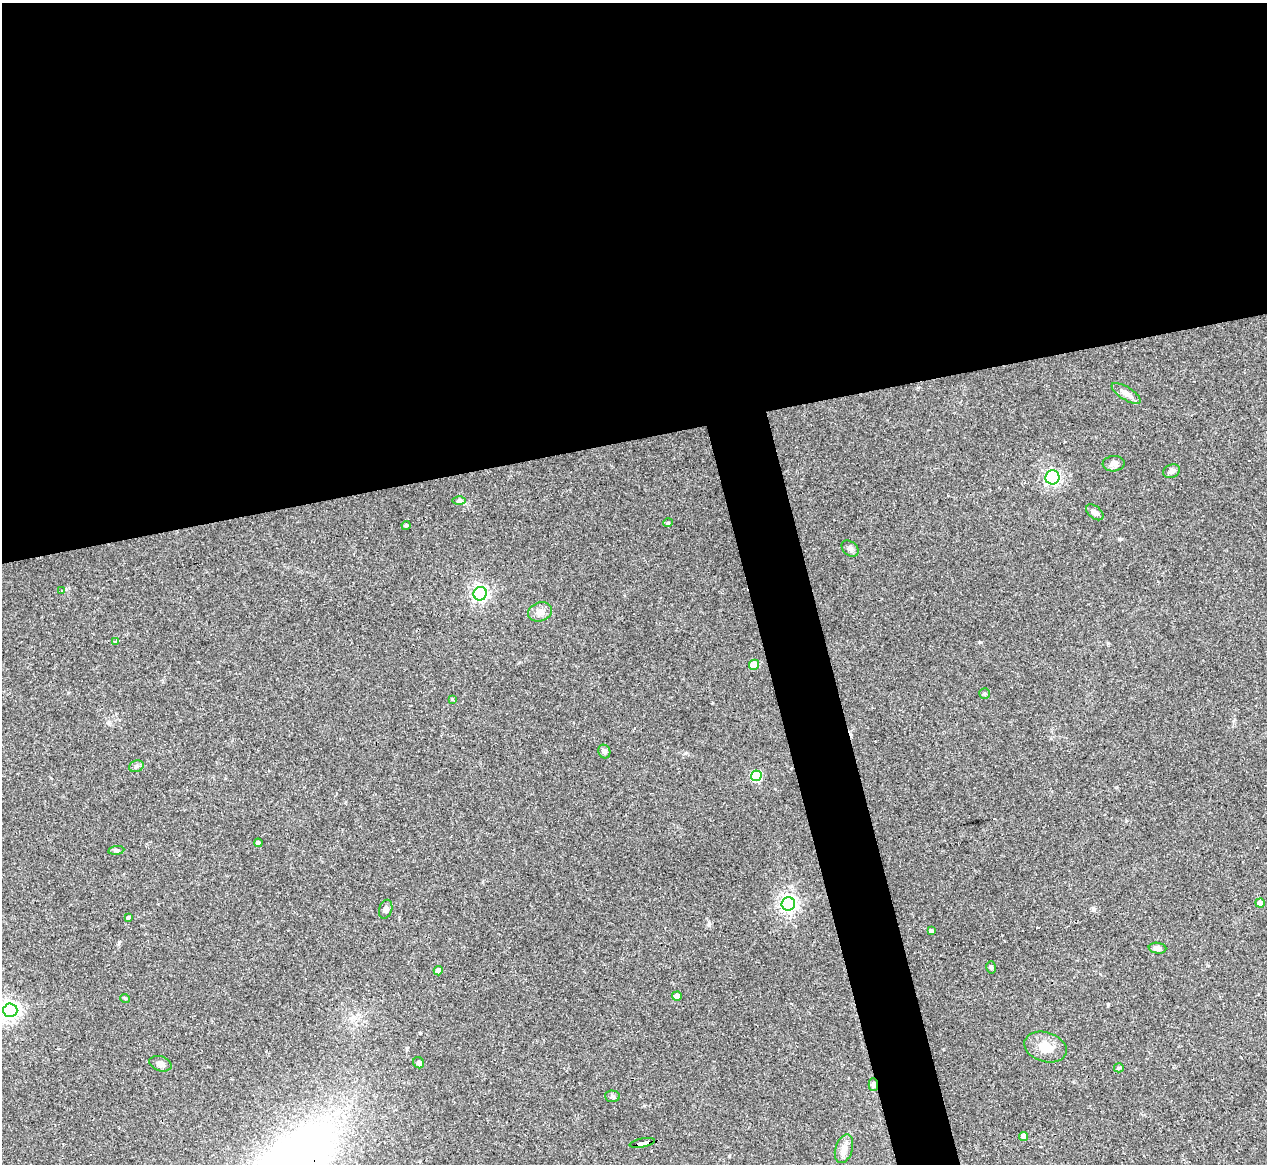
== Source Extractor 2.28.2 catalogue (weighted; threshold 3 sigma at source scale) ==
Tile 2 of 4 x 4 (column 2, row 1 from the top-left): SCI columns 1266-2530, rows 3742-4903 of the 5061 x 5039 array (HDU 1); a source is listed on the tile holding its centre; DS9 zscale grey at full resolution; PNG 1269 x 1166 px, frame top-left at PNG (2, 3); each listed source drawn as its Kron ellipse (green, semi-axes under 4 px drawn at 4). Shown black and unused: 41% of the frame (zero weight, under 3 of 4 exposures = <1% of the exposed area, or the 3 px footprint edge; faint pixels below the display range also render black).
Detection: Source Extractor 2.28.2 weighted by HDU 2 'WHT'; one run over the whole footprint, this tile lists its part. Background 0.0954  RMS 0.0058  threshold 0.026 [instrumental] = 3 sigma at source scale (4.5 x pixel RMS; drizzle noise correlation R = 1.50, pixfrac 1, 0.05/0.05 arcsec/px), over >= 5 px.
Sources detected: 44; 3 cosmic-ray / hot-pixel residue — neither listed nor drawn; the other 41 listed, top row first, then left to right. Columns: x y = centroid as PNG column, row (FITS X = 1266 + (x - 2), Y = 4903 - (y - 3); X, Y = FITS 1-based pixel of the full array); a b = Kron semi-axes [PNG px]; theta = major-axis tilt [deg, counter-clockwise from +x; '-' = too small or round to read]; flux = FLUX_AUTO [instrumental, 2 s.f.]
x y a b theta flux
1126 393 16 6 -32 3.5
1114 464 11 7 4 2.2
1172 471 8 6 26 2.2
1052 477 7 7 - 100
459 501 7 4 -1 1.1
1095 512 10 6 -40 2.2
668 523 4 4 - 0.75
406 525 4 3 - 0.99
850 549 9 7 -40 1.7
61 591 3 2 - 0.53
480 594 7 6 - 180
540 612 12 9 20 3.8
116 641 4 3 - 3.4
754 665 5 5 - 12
984 693 5 5 - 0.96
452 699 4 3 - 0.52
604 751 7 6 - 1.5
136 766 7 5 20 1.2
756 776 5 5 - 34
258 843 4 4 - 1.3
116 850 8 4 7 1
1260 903 4 4 - 2.3
788 904 7 6 - 210
386 909 9 6 73 1.8
128 918 4 3 - 1.1
931 931 4 3 - 1.4
1157 948 9 5 -9 2.5
991 967 6 4 -75 1.1
438 971 5 4 - 2.9
677 996 5 4 - 3.9
125 998 5 3 - 0.49
10 1010 7 7 - 290
1045 1047 22 14 -16 9.7
419 1063 6 5 - 1
160 1064 11 7 -19 2.8
1119 1068 5 4 - 0.74
873 1084 6 4 -89 3.6
612 1096 7 5 -2 1.1
1024 1136 4 4 - 3.1
642 1143 13 3 10 93
844 1149 15 8 73 4.7
Overlapping masked pixels (flux is a lower limit): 2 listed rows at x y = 873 1084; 642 1143
Isophote crosses this tile's border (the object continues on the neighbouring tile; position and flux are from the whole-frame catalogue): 1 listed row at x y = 10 1010
Unlisted compact peaks at least as high as the median listed source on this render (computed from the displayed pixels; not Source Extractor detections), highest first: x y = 980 642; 1094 910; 1108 1005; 709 925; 1119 539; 420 1033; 119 942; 729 1156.